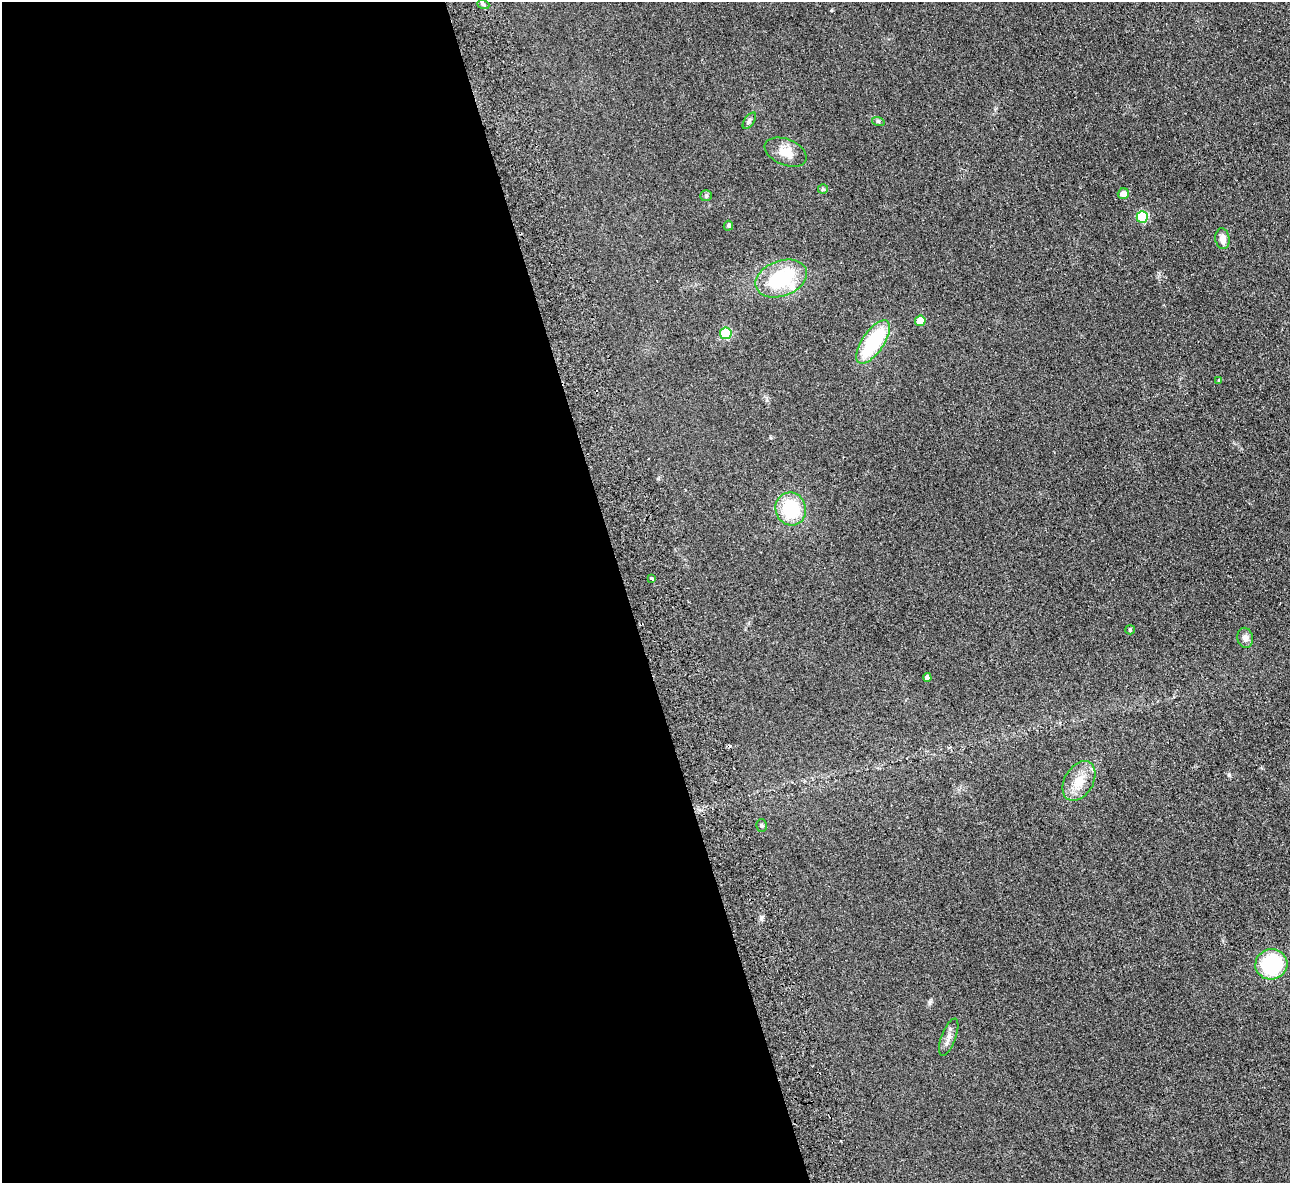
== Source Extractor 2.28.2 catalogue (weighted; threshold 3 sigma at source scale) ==
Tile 9 of 4 x 4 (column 1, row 3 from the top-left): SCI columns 56-1343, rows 1465-2645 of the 5266 x 5170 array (HDU 1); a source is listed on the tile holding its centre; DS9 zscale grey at full resolution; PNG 1292 x 1185 px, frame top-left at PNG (2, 2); each listed source drawn as its Kron ellipse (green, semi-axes under 4 px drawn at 4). Shown black and unused: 49% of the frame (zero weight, under 2 of 3 exposures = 3% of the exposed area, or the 3 px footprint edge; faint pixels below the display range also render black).
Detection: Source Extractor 2.28.2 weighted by HDU 2 'WHT'; one run over the whole footprint, this tile lists its part. Background 0.0851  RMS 0.0094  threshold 0.0421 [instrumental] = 3 sigma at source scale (4.5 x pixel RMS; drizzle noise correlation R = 1.50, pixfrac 1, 0.05/0.05 arcsec/px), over >= 5 px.
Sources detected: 26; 1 cosmic-ray / hot-pixel residue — neither listed nor drawn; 1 inside a brighter listed object's ellipse — not listed separately; the other 24 listed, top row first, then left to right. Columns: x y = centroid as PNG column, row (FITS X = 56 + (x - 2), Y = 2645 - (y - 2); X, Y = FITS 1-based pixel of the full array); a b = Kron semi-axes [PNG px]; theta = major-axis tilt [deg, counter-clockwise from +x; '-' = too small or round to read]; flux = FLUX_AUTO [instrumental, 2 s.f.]
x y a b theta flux
483 4 6 4 -20 1.5
749 121 9 5 54 2
878 121 6 4 -19 1.3
786 152 22 13 -22 14
823 189 5 5 - 1.1
1123 194 5 5 - 6.6
706 196 6 5 - 1.6
1142 217 6 5 - 50
728 226 5 4 - 1.9
1222 239 10 7 -82 6.8
781 279 27 17 20 67
920 321 5 5 - 17
726 333 6 5 - 53
873 342 25 11 55 69
1219 380 4 4 - 1.2
791 509 16 15 - 48
651 578 4 3 - 5.7
1130 630 5 4 - 1
1245 638 10 7 -80 4.7
927 677 4 4 - 3.3
1079 781 21 14 59 16
761 826 6 5 - 1.4
1271 964 16 15 - 84
949 1037 20 7 69 6.1
Unlisted compact peaks at least as high as the median listed source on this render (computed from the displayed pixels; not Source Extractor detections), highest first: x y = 1229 774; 930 1002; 761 917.